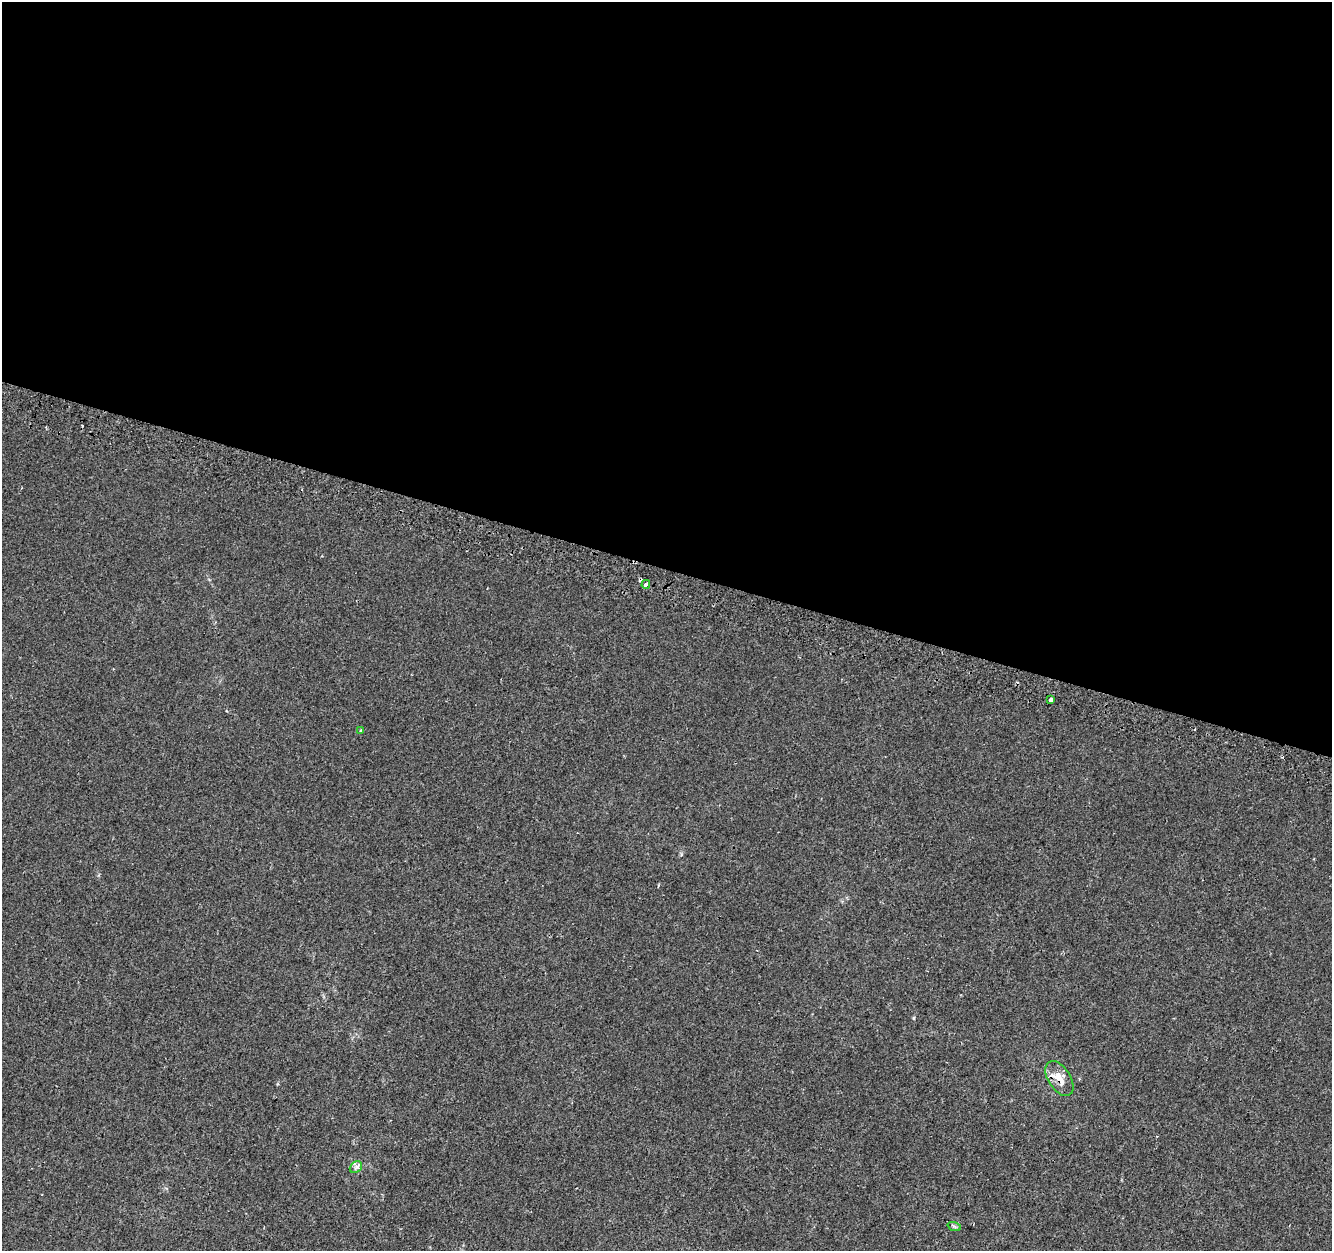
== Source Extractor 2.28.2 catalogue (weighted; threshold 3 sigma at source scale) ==
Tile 3 of 4 x 4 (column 3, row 1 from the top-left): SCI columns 2698-4027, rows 4076-5324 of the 5374 x 5589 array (HDU 1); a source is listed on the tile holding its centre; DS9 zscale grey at full resolution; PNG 1334 x 1253 px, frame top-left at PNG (2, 2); each listed source drawn as its Kron ellipse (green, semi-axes under 4 px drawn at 4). Shown black and unused: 45% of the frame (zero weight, under 2 of 3 exposures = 3% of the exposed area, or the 3 px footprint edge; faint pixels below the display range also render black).
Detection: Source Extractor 2.28.2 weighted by HDU 2 'WHT'; one run over the whole footprint, this tile lists its part. Background 1.37e-04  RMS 0.0028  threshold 0.0124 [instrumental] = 3 sigma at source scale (4.5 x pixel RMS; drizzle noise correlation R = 1.50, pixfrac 1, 0.0396/0.0396 arcsec/px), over >= 5 px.
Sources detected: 9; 3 cosmic-ray / hot-pixel residue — neither listed nor drawn; the other 6 listed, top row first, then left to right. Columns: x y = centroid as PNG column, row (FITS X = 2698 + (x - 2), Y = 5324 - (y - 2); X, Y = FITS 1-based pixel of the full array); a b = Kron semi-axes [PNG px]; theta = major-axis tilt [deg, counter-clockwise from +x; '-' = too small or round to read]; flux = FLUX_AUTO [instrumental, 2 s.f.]
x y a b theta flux
646 584 4 3 - 2.6
1051 699 4 4 - 1.1
361 730 4 3 - 0.38
1059 1079 19 11 -57 3.9
356 1167 7 5 43 0.78
954 1226 7 4 -19 0.43
Overlapping masked pixels (flux is a lower limit): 1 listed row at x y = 1059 1079